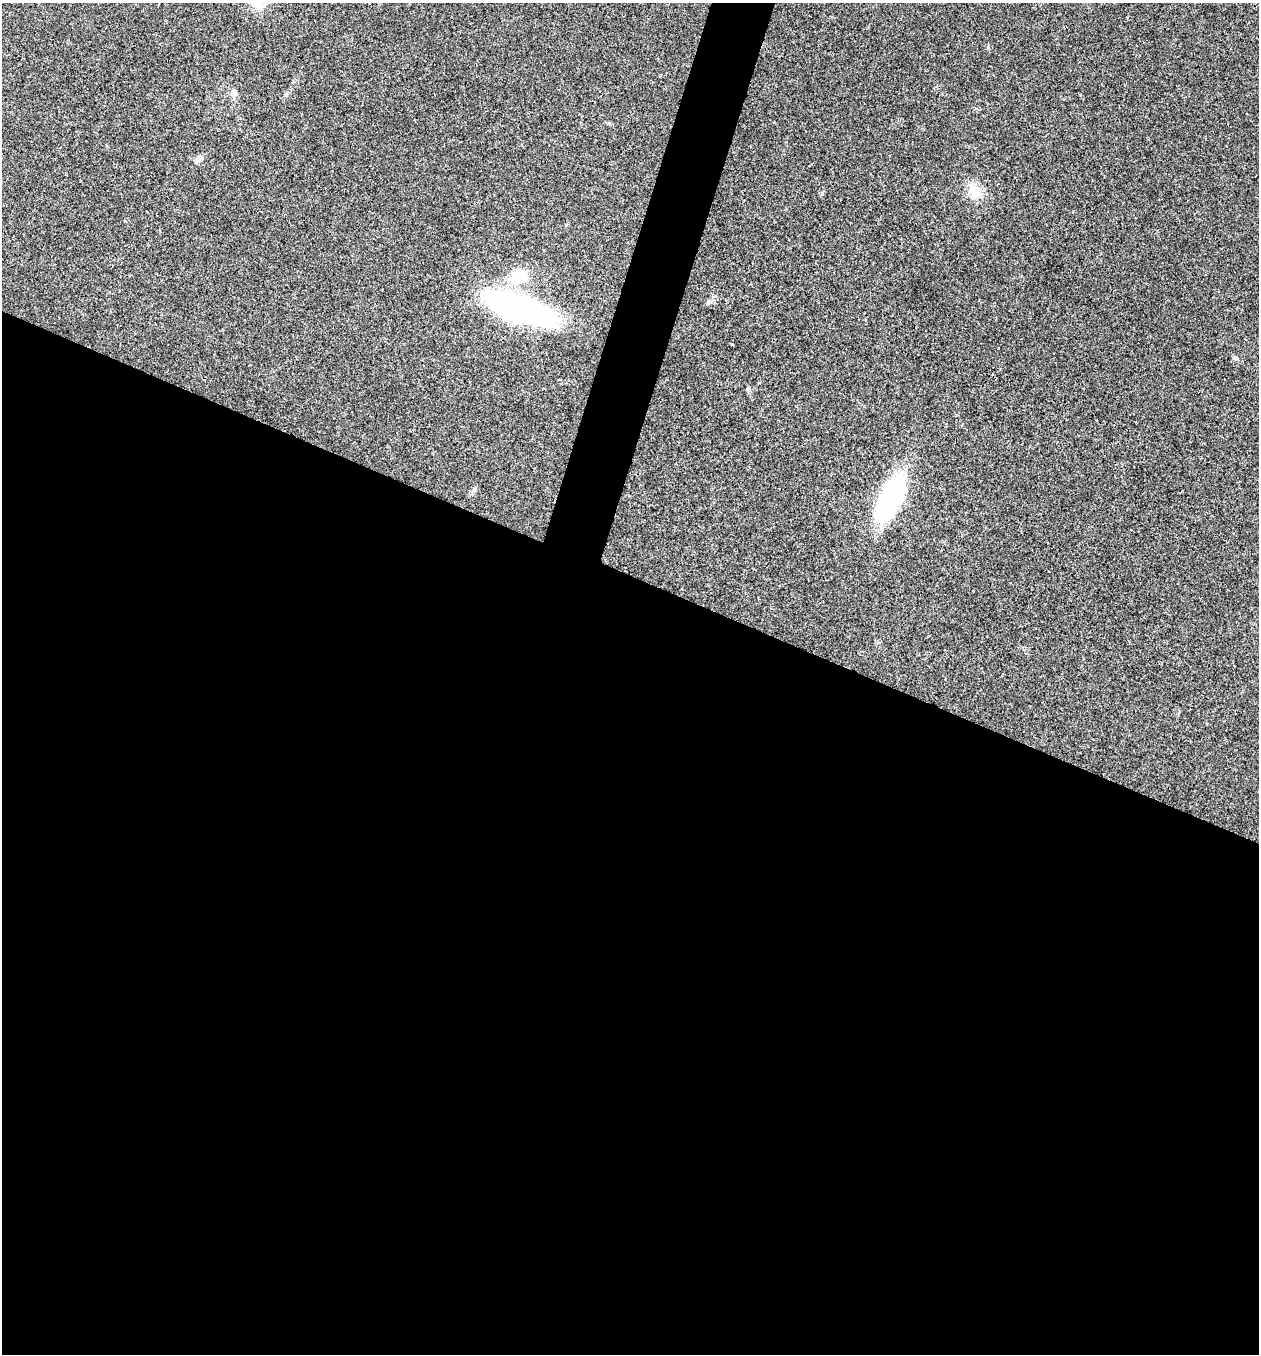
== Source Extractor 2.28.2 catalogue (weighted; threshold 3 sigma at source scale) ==
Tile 14 of 4 x 4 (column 2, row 4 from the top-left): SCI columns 1524-2780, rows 3-1354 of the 5430 x 5417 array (HDU 1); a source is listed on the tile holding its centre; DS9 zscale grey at full resolution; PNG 1261 x 1356 px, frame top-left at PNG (2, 3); no overlay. Shown black and unused: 60% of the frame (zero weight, under 3 of 4 exposures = <1% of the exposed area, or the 3 px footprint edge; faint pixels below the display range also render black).
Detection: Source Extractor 2.28.2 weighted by HDU 2 'WHT'; one run over the whole footprint, this tile lists its part. Background 0.0221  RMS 0.0041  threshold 0.0182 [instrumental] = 3 sigma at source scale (4.5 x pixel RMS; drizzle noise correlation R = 1.50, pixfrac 1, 0.05/0.05 arcsec/px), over >= 5 px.
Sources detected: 11; all 11 listed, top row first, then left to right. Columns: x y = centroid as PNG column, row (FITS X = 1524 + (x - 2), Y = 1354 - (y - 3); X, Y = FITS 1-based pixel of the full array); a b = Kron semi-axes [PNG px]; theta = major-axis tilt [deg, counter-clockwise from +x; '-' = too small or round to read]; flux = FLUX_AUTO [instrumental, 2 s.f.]
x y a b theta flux
234 93 11 8 77 2
199 159 9 7 50 1.9
974 191 16 12 -69 7.8
518 276 21 16 38 14
709 302 10 6 52 1.1
519 308 60 19 -19 160
732 344 3 3 - 0.38
1235 358 7 4 -45 0.71
748 389 7 4 -71 0.63
474 489 6 5 - 0.77
890 499 41 16 64 76
Unlisted compact peaks at least as high as the median listed source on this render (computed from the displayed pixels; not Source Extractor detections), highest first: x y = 822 194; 988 47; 286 95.